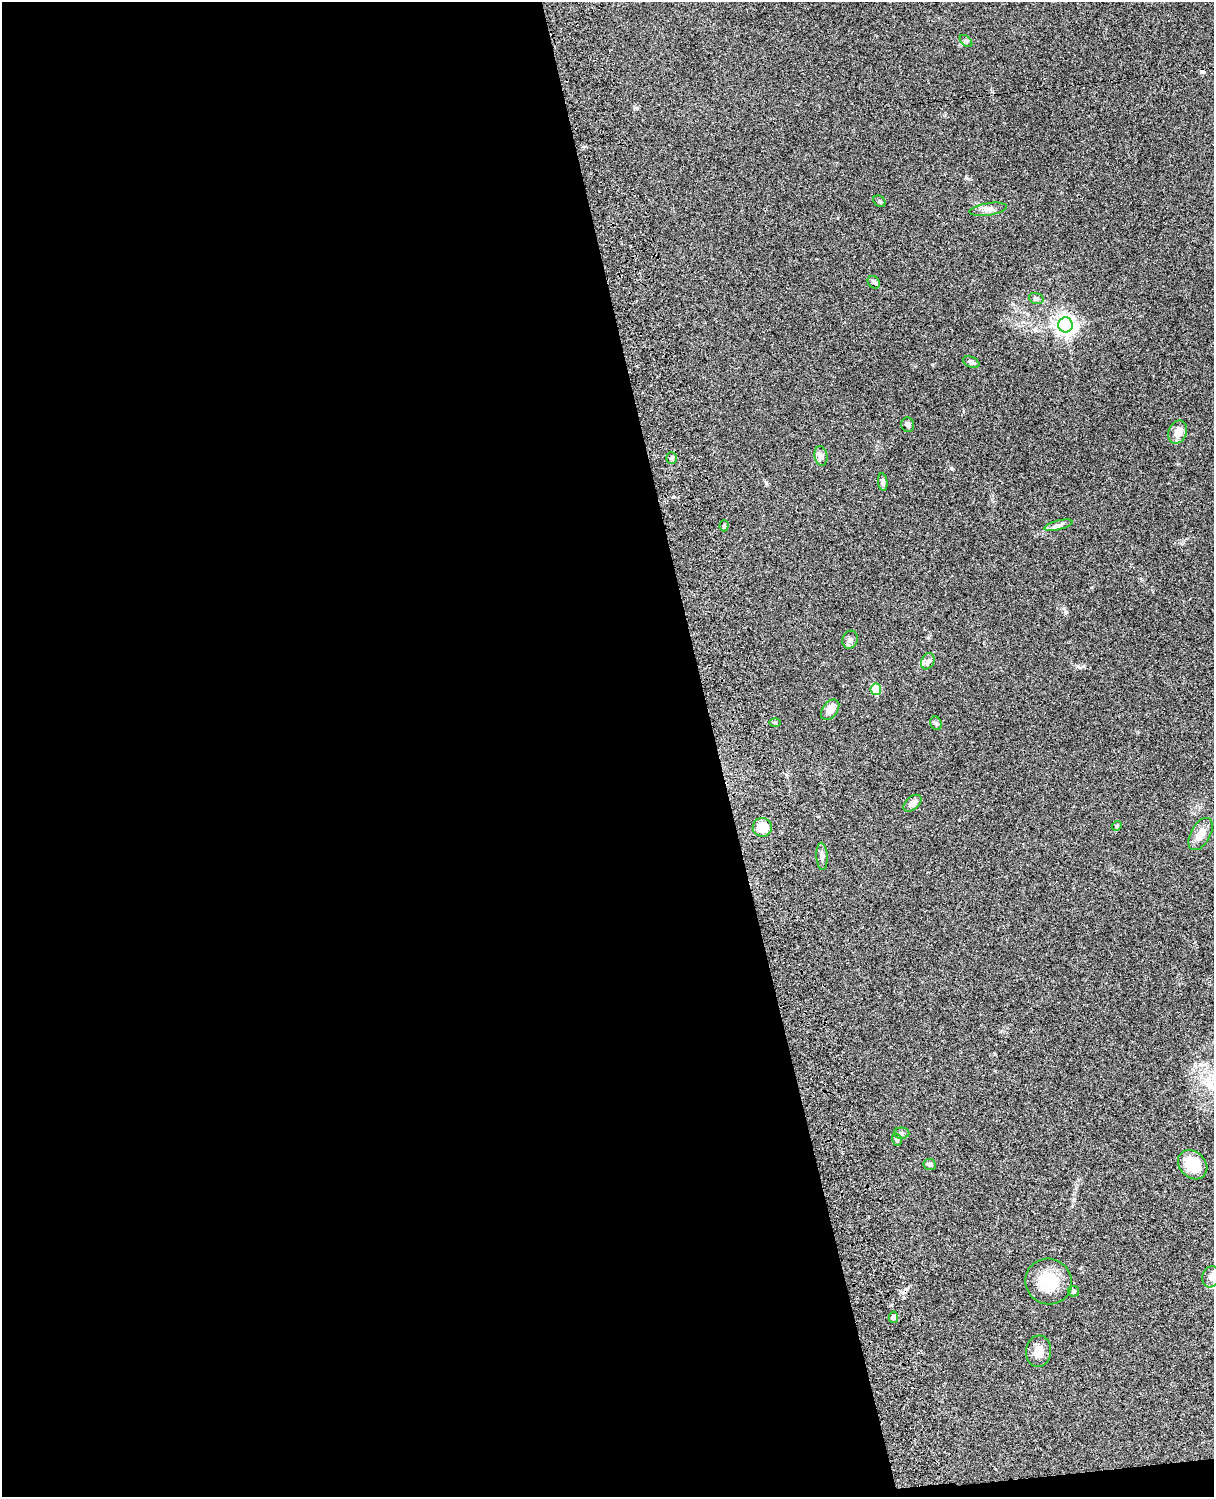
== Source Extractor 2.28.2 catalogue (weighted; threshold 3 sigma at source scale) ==
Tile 9 of 4 x 3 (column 1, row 3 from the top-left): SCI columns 121-1332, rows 277-1771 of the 5086 x 4926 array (HDU 1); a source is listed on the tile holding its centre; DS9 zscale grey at full resolution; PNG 1216 x 1499 px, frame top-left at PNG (2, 2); each listed source drawn as its Kron ellipse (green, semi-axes under 4 px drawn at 4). Shown black and unused: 60% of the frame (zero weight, under 3 of 4 exposures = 6% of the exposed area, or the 3 px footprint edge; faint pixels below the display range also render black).
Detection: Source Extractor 2.28.2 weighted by HDU 2 'WHT'; one run over the whole footprint, this tile lists its part. Background 0.0964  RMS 0.0063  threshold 0.0285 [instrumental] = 3 sigma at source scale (4.5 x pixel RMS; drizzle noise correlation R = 1.50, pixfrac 1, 0.05/0.05 arcsec/px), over >= 5 px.
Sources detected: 37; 2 cosmic-ray / hot-pixel residue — neither listed nor drawn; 1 inside a brighter listed object's ellipse — not listed separately; the other 34 listed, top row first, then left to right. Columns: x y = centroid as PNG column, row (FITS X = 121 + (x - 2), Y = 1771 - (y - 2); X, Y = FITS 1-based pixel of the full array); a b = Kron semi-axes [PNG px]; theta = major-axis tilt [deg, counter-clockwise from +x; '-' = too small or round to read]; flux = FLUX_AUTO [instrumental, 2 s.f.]
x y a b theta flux
966 41 7 4 -44 1.1
879 201 7 5 -36 1
988 209 19 6 9 3.4
874 282 7 5 -45 1.2
1036 298 7 5 -16 1.4
1065 325 7 7 - 340
971 362 8 5 -23 2.2
908 425 7 6 - 1.7
1178 432 12 9 65 6.6
821 456 10 6 -80 2.2
671 458 6 5 - 1.1
883 482 8 5 -83 1.9
1058 525 14 4 14 2.3
724 526 5 4 - 0.79
850 640 9 7 70 2
928 661 8 6 61 2
876 689 5 5 - 21
830 710 11 7 53 6
775 723 6 4 -1 0.76
936 723 7 5 -65 1.3
912 803 10 6 41 3.3
1117 826 5 4 - 0.71
762 827 9 9 - 11
1200 834 18 9 61 6.6
822 856 13 5 -87 2.3
901 1133 8 5 1 1.4
897 1140 6 5 - 1.2
930 1164 6 5 - 1.8
1193 1165 16 13 -45 17
1211 1277 11 9 72 3.1
1049 1282 23 22 - 20
1074 1291 5 5 - 1.2
893 1317 5 4 - 1.6
1039 1351 15 12 84 6.1
Unlisted compact peaks at least as high as the median listed source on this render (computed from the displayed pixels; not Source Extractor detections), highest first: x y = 951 468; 1083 666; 1066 612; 766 483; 966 178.